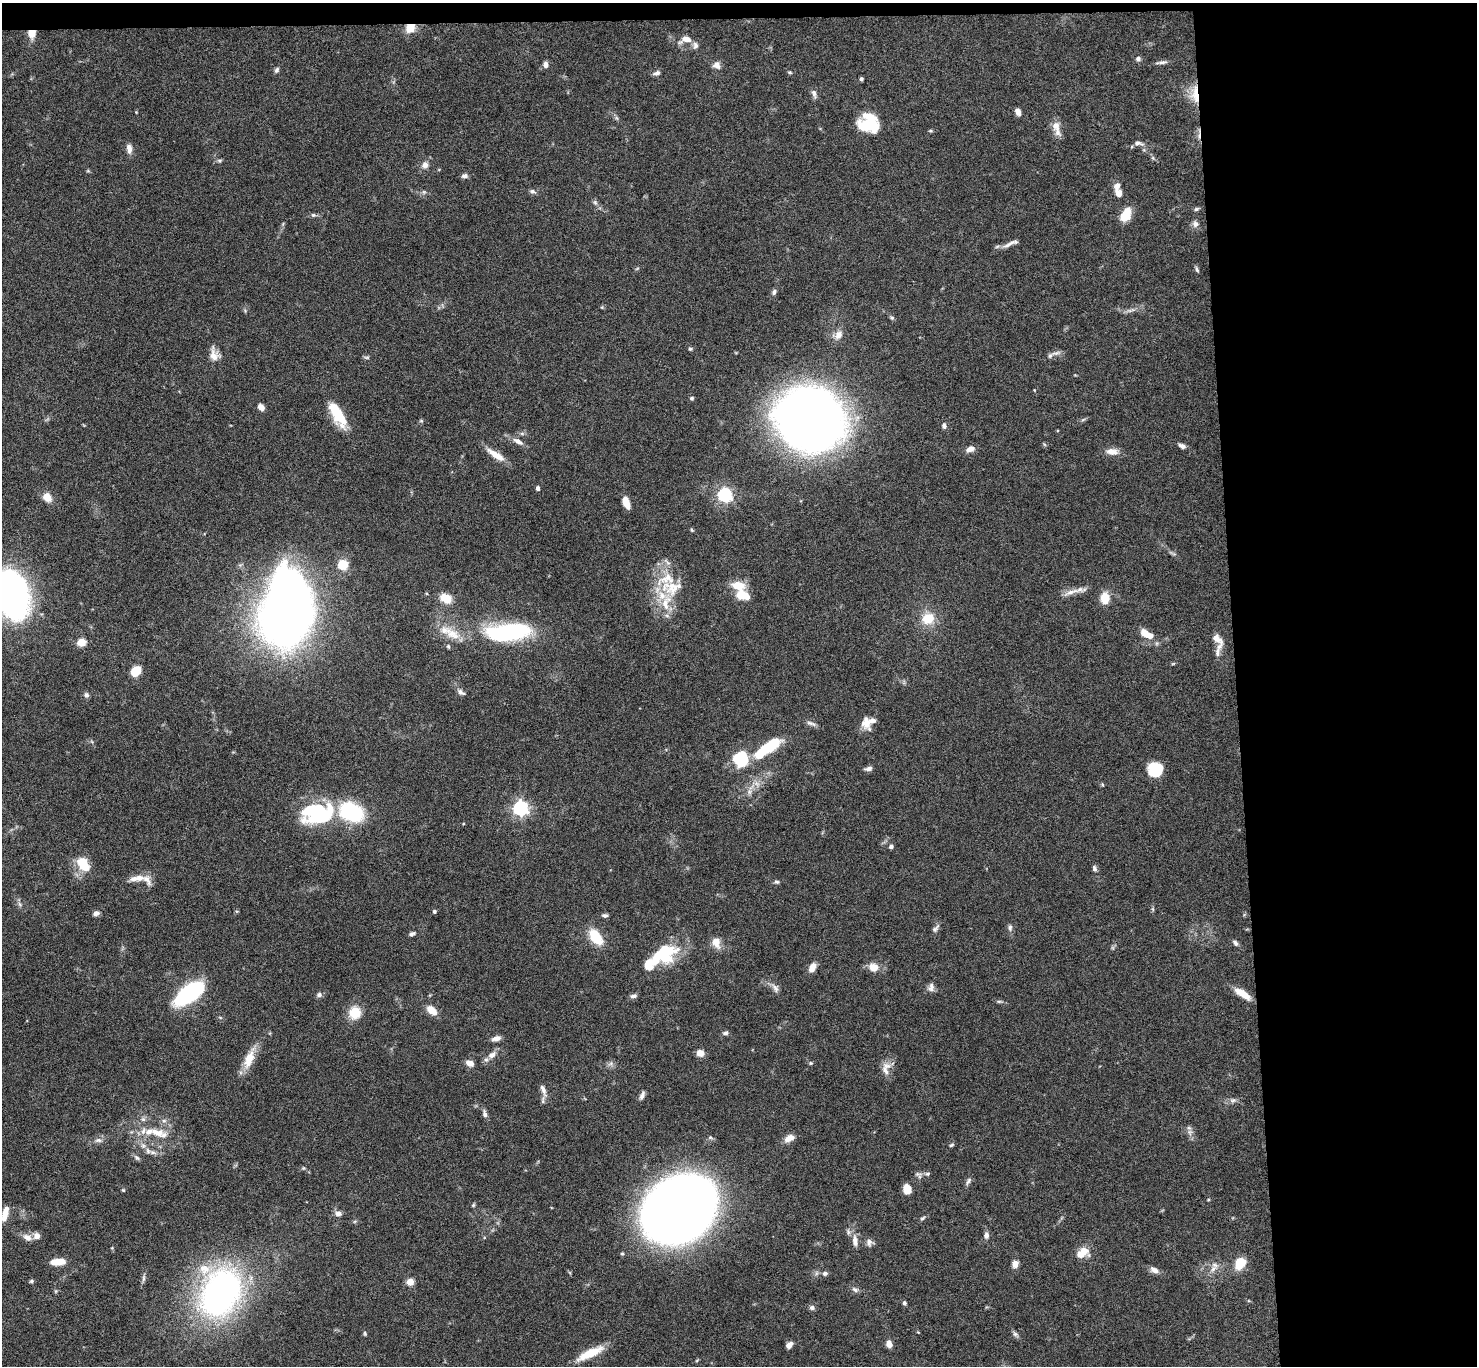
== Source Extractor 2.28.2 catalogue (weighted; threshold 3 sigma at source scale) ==
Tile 3 of 3 x 3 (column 3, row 1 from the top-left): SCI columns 2953-4427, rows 2910-4273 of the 4427 x 4397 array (HDU 1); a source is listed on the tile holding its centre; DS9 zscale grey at full resolution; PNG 1479 x 1368 px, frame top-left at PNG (2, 3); no overlay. Shown black and unused: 17% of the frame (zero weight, under 4 of 8 exposures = <1% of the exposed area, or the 3 px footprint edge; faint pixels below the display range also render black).
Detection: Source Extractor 2.28.2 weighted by HDU 2 'WHT'; one run over the whole footprint, this tile lists its part. Background 0.0565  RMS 0.0038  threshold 0.0154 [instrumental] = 3 sigma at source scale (4.09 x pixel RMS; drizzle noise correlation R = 1.36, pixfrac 0.8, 0.05/0.05 arcsec/px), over >= 5 px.
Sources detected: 199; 5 inside a brighter object's white glare — not listed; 17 inside a brighter listed object's ellipse — not listed separately; the other 177 listed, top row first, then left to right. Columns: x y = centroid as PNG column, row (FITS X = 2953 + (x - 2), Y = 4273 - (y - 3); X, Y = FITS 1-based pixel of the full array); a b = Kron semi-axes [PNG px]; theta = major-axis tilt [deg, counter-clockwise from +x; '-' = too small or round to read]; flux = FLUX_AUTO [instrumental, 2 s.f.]
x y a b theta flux
410 28 13 11 38 4.2
32 34 9 8 - 4.1
686 39 15 8 12 3.4
695 45 10 7 -88 1.3
1138 59 6 6 - 1
1161 62 17 4 7 1.3
546 65 7 5 -81 1.8
717 65 10 9 - 1.9
277 70 7 6 - 0.81
790 72 6 4 -7 0.44
657 73 9 6 16 1.1
861 79 4 3 - 0.67
814 94 12 6 -73 1.3
1195 94 26 11 -87 6.6
136 112 3 3 - 0.25
1018 112 7 5 -69 2
869 125 21 14 0 17
1056 126 13 10 90 2.8
931 131 6 3 0 0.43
1138 143 13 7 -10 1.5
129 148 12 7 -83 2
1153 158 6 4 -72 0.51
219 160 8 4 8 0.62
425 165 9 8 - 1.9
88 171 6 4 -18 0.4
464 176 8 6 1 1
532 191 8 6 -18 0.94
424 192 6 5 - 0.67
1118 193 12 8 -65 2.5
595 202 7 5 -45 0.74
1196 209 7 5 17 0.65
1126 214 15 8 63 7.4
313 215 7 5 -19 0.7
1195 224 9 7 -78 1.4
1011 243 26 6 23 2.2
1197 269 9 4 -67 0.64
774 292 8 6 71 0.89
602 307 5 4 - 0.38
1131 310 13 4 18 1.3
245 311 6 4 -57 0.44
892 318 6 5 - 0.6
838 335 13 10 53 2.8
690 349 6 4 13 0.53
1055 353 17 5 12 1.5
214 355 16 10 -72 3.3
367 357 8 4 -8 0.57
1034 390 4 2 - 0.24
692 398 5 4 - 0.6
261 407 6 5 - 2.3
336 412 21 12 -57 10
811 417 48 34 -56 520
421 421 6 4 -1 0.44
944 426 6 6 - 1.1
518 441 14 6 -30 2.3
1182 446 9 5 -24 1.3
970 449 10 7 22 1.9
1112 452 17 9 -2 2.9
496 455 25 7 -33 4.8
538 488 5 4 - 0.87
725 495 6 6 - 82
47 497 10 8 -46 4
626 502 10 5 -71 5.1
692 530 5 4 - 0.41
343 565 6 6 - 11
738 585 17 10 -17 5.8
671 588 33 20 5 12
1071 592 27 6 19 3.2
12 595 34 22 -77 150
742 595 11 7 -10 8.3
291 597 72 40 -76 240
446 598 12 9 -28 5.7
1105 598 12 9 89 5.3
928 618 14 12 17 7.7
508 632 41 15 6 54
452 634 27 13 -34 7.2
1146 634 18 9 -27 4.9
1218 640 21 10 -64 3.6
81 642 5 5 - 14
1173 664 6 3 19 0.37
136 671 10 7 49 7.2
461 692 9 5 -31 1.2
86 695 7 6 - 0.98
866 722 17 10 -78 3.9
811 723 14 5 -19 1.3
770 745 27 9 37 19
741 759 13 11 -62 22
868 769 10 5 13 1.2
1155 770 14 13 - 11
520 808 6 6 - 110
318 811 38 17 32 26
351 812 18 13 -24 41
891 846 5 5 - 0.94
83 863 14 9 -60 11
1094 868 8 5 -72 0.93
137 878 27 7 7 3.7
777 882 7 5 -14 0.62
19 904 7 4 -70 0.72
434 912 4 4 - 0.62
96 913 7 5 21 1.6
605 915 8 5 -5 0.8
1010 928 9 5 89 1
935 929 12 5 47 1.1
412 934 7 5 23 0.89
596 937 16 9 -53 11
716 942 13 9 -73 3.6
1235 943 8 6 -51 0.99
664 952 25 18 29 22
873 967 11 10 - 3.7
812 968 10 6 63 3.7
931 987 12 8 79 1.7
775 988 14 7 -59 1.7
190 993 24 10 35 66
1242 994 21 7 -33 5
319 995 7 6 - 1.1
633 996 9 5 10 1.1
999 1001 8 4 -8 0.61
431 1010 12 7 -38 4.5
355 1013 14 13 - 6.5
725 1033 8 6 20 0.81
496 1038 9 5 15 2.1
700 1053 7 7 - 2.8
492 1055 12 8 37 2.5
249 1059 28 10 68 6.6
470 1063 7 5 -23 3.1
611 1063 9 6 18 1.1
811 1063 5 4 - 0.44
885 1070 15 7 -63 2.2
543 1090 18 6 -71 2.3
642 1095 10 5 67 1.4
1233 1100 9 6 1 1.1
485 1114 11 5 -80 1.1
164 1121 7 6 - 1
1190 1132 9 6 79 1.4
157 1133 31 11 -18 8.1
789 1138 13 7 28 3
98 1140 10 6 0 1.3
952 1145 7 4 27 0.53
148 1151 9 8 - 1.6
137 1157 8 6 -49 0.9
303 1168 6 4 -44 0.47
918 1174 11 6 -15 1
968 1181 12 5 59 0.98
907 1189 10 8 -77 3.5
123 1190 4 4 - 0.4
1208 1200 5 3 - 0.32
473 1205 5 4 - 0.45
679 1210 52 40 36 820
338 1213 10 6 -7 1.5
5 1214 15 6 76 4.5
922 1218 8 5 28 0.65
986 1235 7 6 - 1.4
27 1237 12 8 -28 2.4
855 1241 16 7 -83 2.7
869 1242 9 9 - 1.4
112 1248 4 3 - 0.31
1083 1252 16 11 25 4.5
622 1254 5 4 - 0.47
58 1262 14 6 4 6
1240 1263 16 11 55 5.7
1015 1264 7 6 - 2.5
1213 1269 12 7 54 2
1154 1270 11 7 -23 1.9
825 1273 7 6 - 0.98
143 1278 11 4 89 0.93
32 1281 6 4 16 0.58
410 1282 5 5 - 8.2
855 1289 10 6 -24 1.1
220 1293 39 28 62 140
904 1303 5 4 - 0.72
812 1307 7 6 - 0.99
918 1332 4 4 - 0.28
365 1334 6 4 -83 0.46
1015 1334 8 6 -34 0.94
889 1344 8 6 -71 2.5
789 1345 7 5 50 1.8
590 1353 32 9 26 8.2
697 1360 5 3 - 0.32
Overlapping masked pixels (flux is a lower limit): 3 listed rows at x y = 410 28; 32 34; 1195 94
Isophote crosses this tile's border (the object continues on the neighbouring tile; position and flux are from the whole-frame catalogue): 1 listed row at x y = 12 595